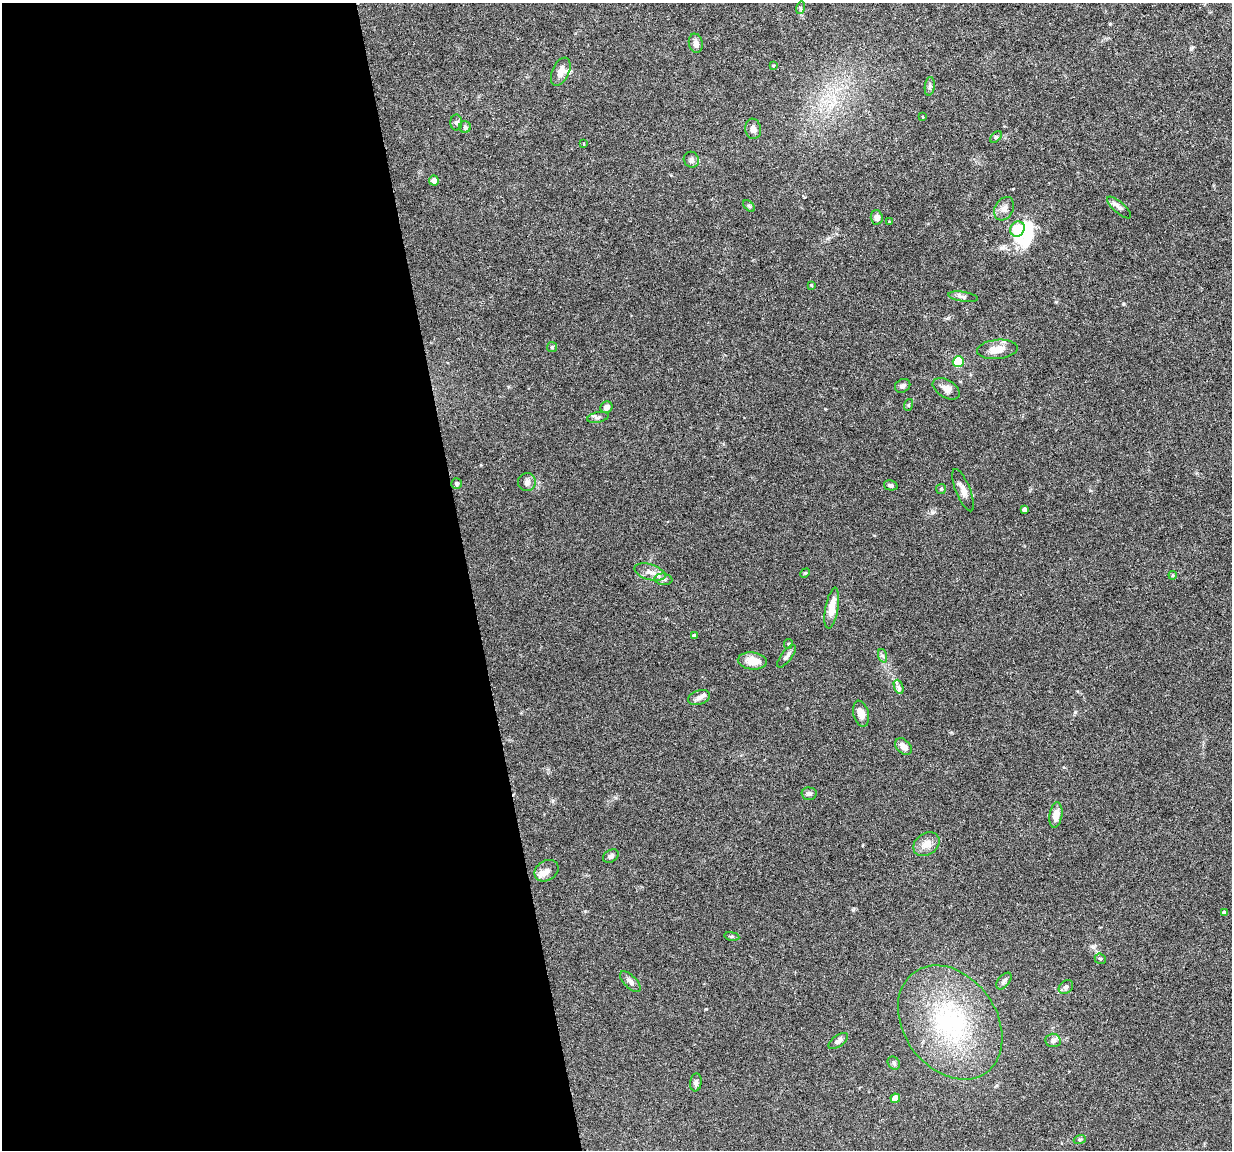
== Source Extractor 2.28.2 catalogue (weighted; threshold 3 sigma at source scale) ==
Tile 9 of 4 x 4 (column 1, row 3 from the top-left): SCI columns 1-1230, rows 1182-2329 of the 4923 x 4704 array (HDU 1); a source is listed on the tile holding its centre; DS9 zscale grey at full resolution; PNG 1234 x 1152 px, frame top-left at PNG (2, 3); each listed source drawn as its Kron ellipse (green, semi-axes under 4 px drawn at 4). Shown black and unused: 38% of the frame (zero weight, under 4 of 8 exposures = <1% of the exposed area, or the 3 px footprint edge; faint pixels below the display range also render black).
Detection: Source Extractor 2.28.2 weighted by HDU 2 'WHT'; one run over the whole footprint, this tile lists its part. Background 0.0186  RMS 0.0013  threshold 0.00538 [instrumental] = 3 sigma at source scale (4.09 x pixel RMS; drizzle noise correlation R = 1.36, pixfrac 0.8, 0.0396/0.0396 arcsec/px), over >= 5 px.
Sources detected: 74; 4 inside a brighter object's white glare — neither listed nor drawn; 3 inside a brighter listed object's ellipse — not listed separately; the other 67 listed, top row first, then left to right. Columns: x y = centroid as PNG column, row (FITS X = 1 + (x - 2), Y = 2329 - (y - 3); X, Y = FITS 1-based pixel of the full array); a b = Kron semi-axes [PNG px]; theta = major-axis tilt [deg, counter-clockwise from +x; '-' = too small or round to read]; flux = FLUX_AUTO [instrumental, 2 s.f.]
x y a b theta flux
800 8 6 4 73 0.18
696 43 10 7 -78 0.58
773 66 3 3 - 0.11
561 72 15 8 65 0.91
930 86 9 5 82 0.29
923 117 3 2 - 0.12
456 122 8 6 90 0.28
465 127 6 5 - 0.24
753 129 10 8 -81 0.56
996 137 7 4 44 0.18
584 144 3 3 - 0.14
691 160 8 7 - 0.37
434 180 5 5 - 0.59
749 206 7 4 -45 0.17
1119 207 15 5 -41 0.45
1004 209 12 9 61 0.63
877 217 7 6 - 0.74
890 222 4 2 - 0.087
1017 229 8 6 57 3.3
811 285 4 3 - 0.1
963 297 15 5 -9 0.39
552 347 5 5 - 0.16
997 349 20 9 5 1.6
958 362 5 5 - 6
903 386 8 6 31 0.31
946 389 15 8 -31 0.83
908 405 6 4 71 0.14
606 407 6 5 - 0.56
598 417 11 5 11 0.33
527 482 9 9 - 0.48
456 484 5 5 - 0.24
891 485 7 5 -14 0.26
941 489 5 5 - 0.21
963 490 23 7 -68 0.86
1024 509 4 4 - 0.38
650 572 16 7 -17 0.89
805 573 5 4 - 0.13
1173 575 4 4 - 0.13
663 579 9 5 -8 0.34
832 608 20 6 80 1.6
694 636 4 4 - 0.37
788 644 5 4 - 0.15
787 656 13 5 53 0.47
883 656 7 4 -71 0.27
752 661 14 8 -6 1.6
899 687 7 4 -70 0.29
699 698 11 7 18 0.54
861 714 13 7 -75 1.1
903 747 9 6 -47 0.8
809 794 7 6 - 0.37
1056 815 13 6 81 1.2
926 844 14 10 35 1.1
611 856 8 6 34 0.35
546 871 13 10 32 0.84
1225 913 4 4 - 0.33
732 936 7 4 -8 0.17
1100 959 6 5 - 0.18
1004 981 10 5 50 0.33
630 982 13 6 -45 0.56
1066 987 8 6 41 0.36
950 1022 62 46 -54 18
1053 1040 7 7 - 0.35
838 1041 11 5 36 0.45
894 1063 7 5 -49 0.28
696 1082 9 5 83 0.34
895 1098 5 4 - 1
1080 1139 6 4 19 0.16
Unlisted compact peaks at least as high as the median listed source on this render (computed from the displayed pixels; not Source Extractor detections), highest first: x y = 706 1009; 932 512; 1075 712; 1110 24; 1123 304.